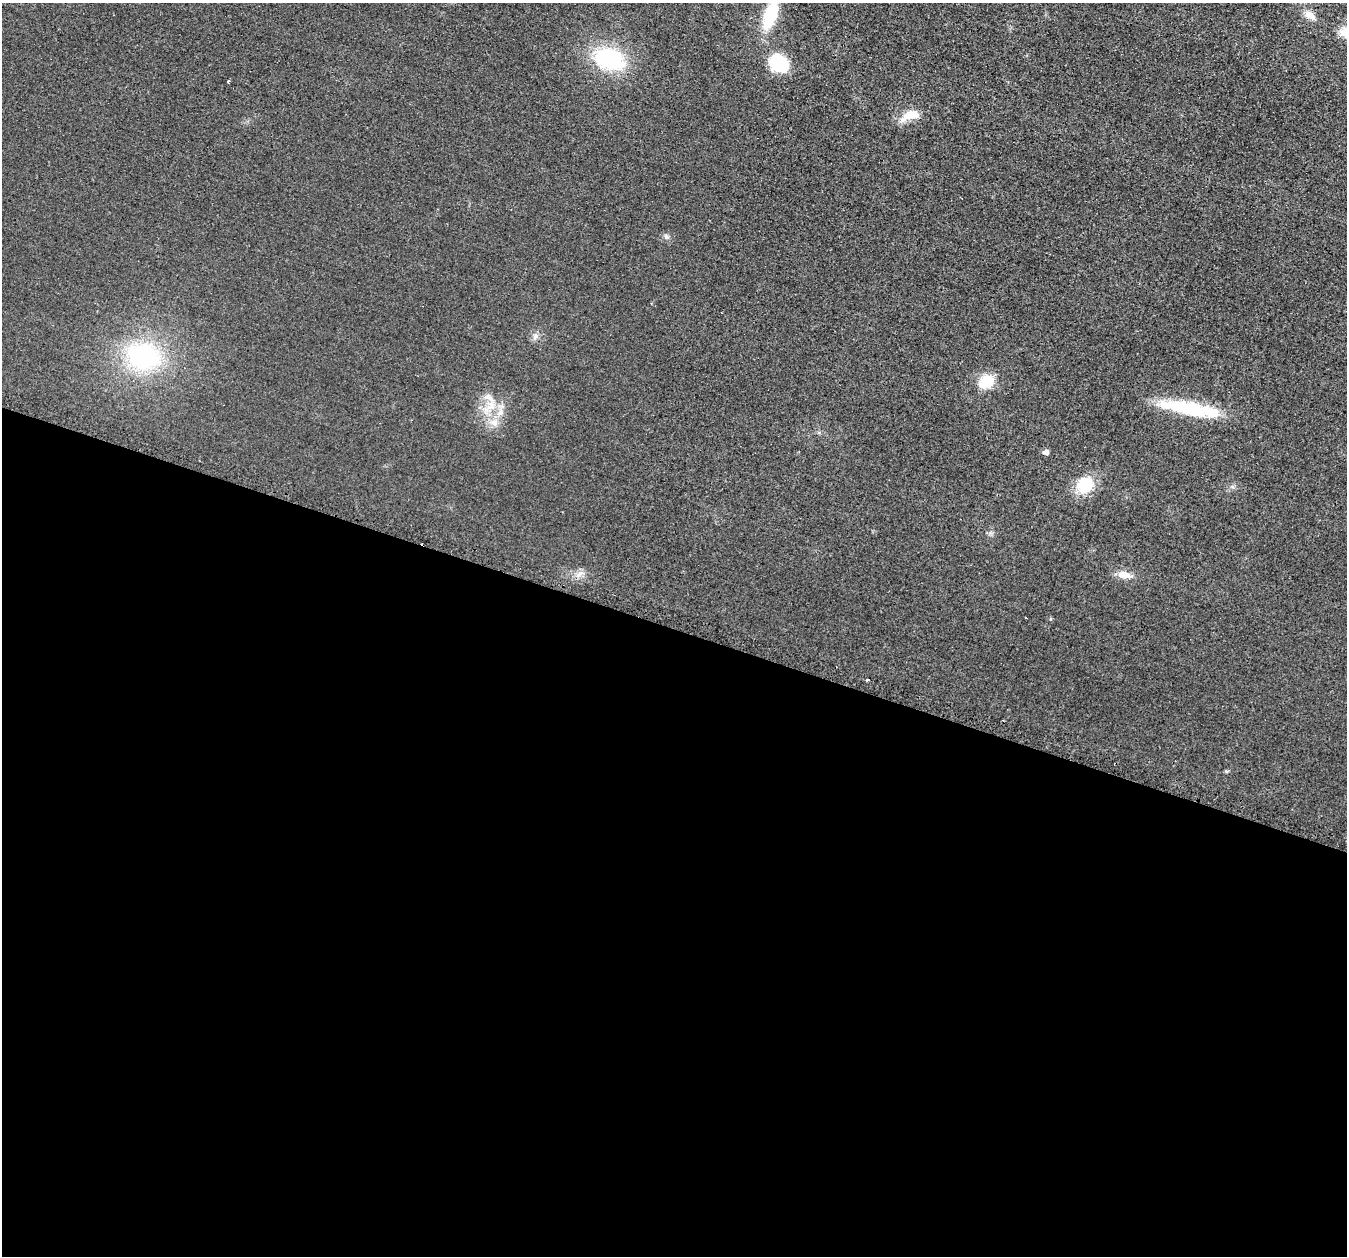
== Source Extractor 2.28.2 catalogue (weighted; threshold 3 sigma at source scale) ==
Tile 14 of 4 x 4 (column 2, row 4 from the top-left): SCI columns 1372-2716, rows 156-1409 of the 5436 x 5458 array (HDU 1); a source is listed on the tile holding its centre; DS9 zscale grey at full resolution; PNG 1349 x 1258 px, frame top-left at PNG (2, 3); no overlay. Shown black and unused: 50% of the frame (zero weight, under 2 of 3 exposures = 3% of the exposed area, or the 3 px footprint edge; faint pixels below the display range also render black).
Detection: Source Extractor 2.28.2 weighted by HDU 2 'WHT'; one run over the whole footprint, this tile lists its part. Background 0.021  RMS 0.0087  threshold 0.0391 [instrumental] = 3 sigma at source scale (4.5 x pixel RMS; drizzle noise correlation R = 1.50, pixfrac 1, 0.05/0.05 arcsec/px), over >= 5 px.
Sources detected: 19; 2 cosmic-ray / hot-pixel residue — not listed; the other 17 listed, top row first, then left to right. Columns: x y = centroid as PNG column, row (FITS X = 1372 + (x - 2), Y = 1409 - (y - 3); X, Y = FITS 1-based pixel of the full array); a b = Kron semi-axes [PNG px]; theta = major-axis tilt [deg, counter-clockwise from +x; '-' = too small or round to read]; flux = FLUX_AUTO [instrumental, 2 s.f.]
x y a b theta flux
770 15 27 12 71 39
1310 15 15 8 -32 7.3
609 59 29 21 -18 74
779 63 21 15 -41 39
228 81 3 3 - 1.9
911 115 25 11 17 14
666 237 7 4 -1 1.7
535 336 9 4 81 2.3
143 356 37 29 -10 100
986 382 17 13 32 21
489 397 17 8 -35 8
1188 409 67 15 -12 56
494 422 11 8 -10 6
1046 452 6 5 - 3.5
1085 485 18 17 - 27
579 574 10 5 36 3.5
1124 575 16 8 -9 8.7
Isophote crosses this tile's border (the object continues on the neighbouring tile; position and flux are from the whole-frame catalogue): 1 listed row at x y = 770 15
Unlisted compact peaks at least as high as the median listed source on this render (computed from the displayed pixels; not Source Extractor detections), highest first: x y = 1226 771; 1232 487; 1051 619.